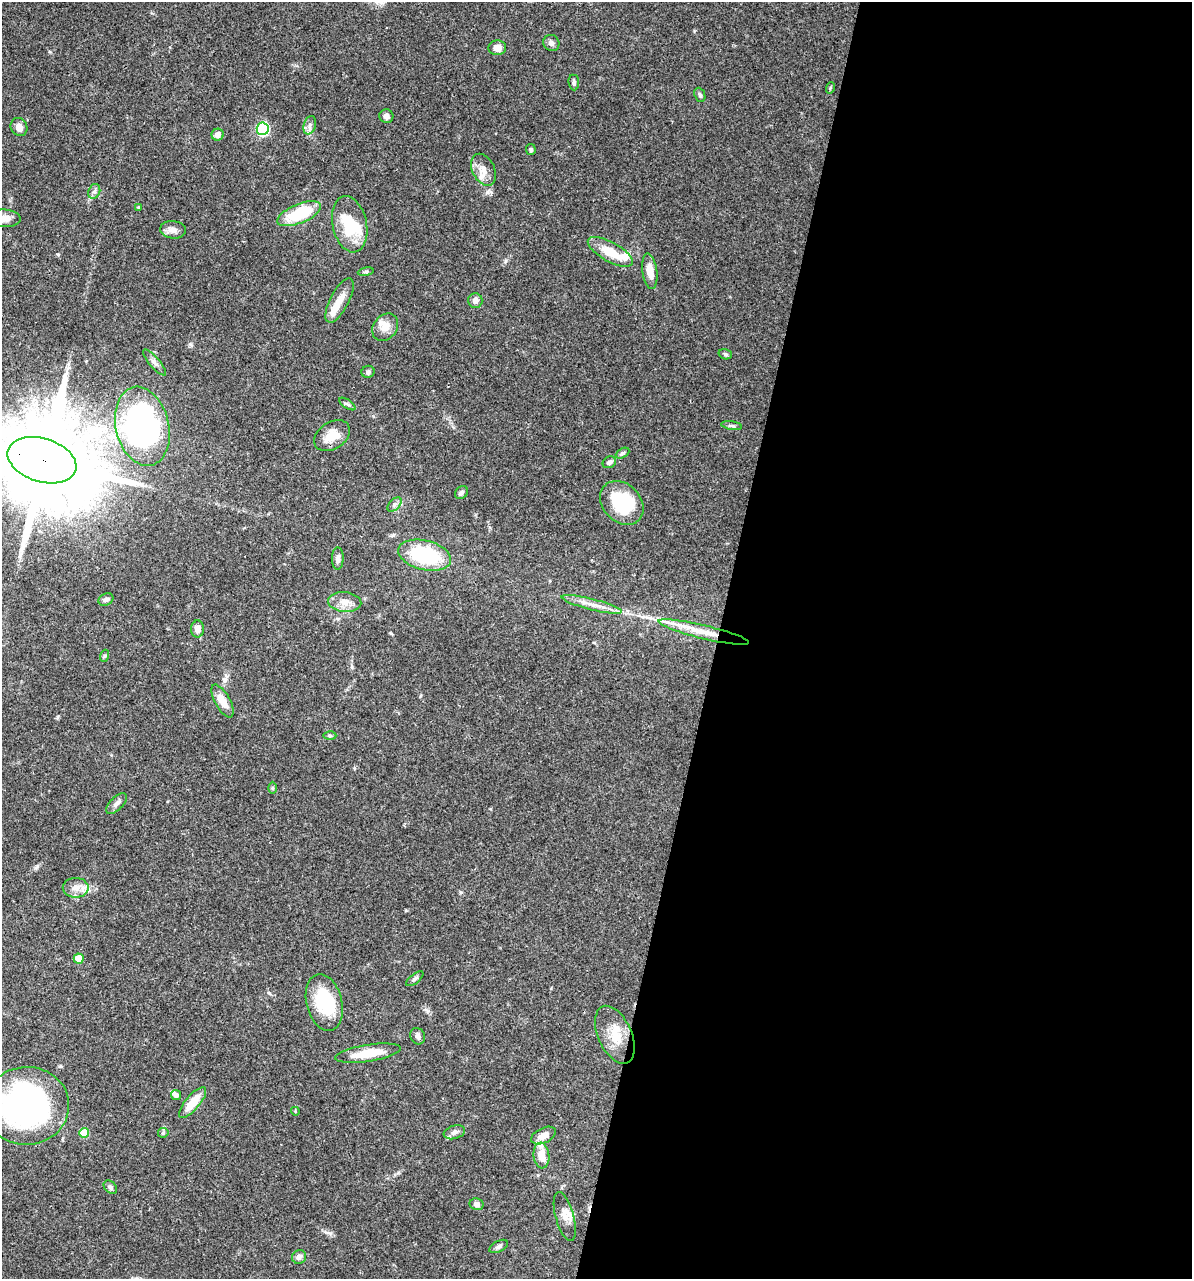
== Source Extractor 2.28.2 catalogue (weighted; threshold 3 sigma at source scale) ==
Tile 12 of 4 x 4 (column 4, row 3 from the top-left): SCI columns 3816-5005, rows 1280-2556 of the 5129 x 5114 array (HDU 1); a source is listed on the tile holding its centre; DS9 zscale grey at full resolution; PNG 1194 x 1281 px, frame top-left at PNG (2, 2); each listed source drawn as its Kron ellipse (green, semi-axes under 4 px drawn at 4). Shown black and unused: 40% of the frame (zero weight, under 3 of 4 exposures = <1% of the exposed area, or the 3 px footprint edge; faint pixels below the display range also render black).
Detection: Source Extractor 2.28.2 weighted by HDU 2 'WHT'; one run over the whole footprint, this tile lists its part. Background 0.0744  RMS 0.0033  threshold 0.0147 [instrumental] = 3 sigma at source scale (4.5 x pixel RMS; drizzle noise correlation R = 1.50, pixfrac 1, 0.05/0.05 arcsec/px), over >= 5 px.
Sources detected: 82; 5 inside a brighter object's white glare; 1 long thin detection or spike segment (spike, bleed or trail) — neither listed nor drawn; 6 inside a brighter listed object's ellipse — not listed separately; the other 70 listed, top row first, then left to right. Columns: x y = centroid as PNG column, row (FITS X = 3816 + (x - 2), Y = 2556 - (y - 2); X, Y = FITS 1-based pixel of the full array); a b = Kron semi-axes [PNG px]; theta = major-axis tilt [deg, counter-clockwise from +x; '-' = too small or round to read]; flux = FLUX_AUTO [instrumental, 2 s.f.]
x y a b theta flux
551 43 8 7 - 1.1
497 48 9 7 5 2.8
574 82 8 5 -84 0.77
830 88 6 3 72 0.34
700 95 7 5 -69 0.64
386 116 7 7 - 1.5
310 125 9 6 73 1.2
19 127 9 8 - 2.1
263 129 6 6 - 38
218 135 6 6 - 2
531 150 5 5 - 0.7
483 170 17 11 -63 2.9
94 191 7 6 - 0.92
138 207 4 4 - 0.29
299 214 23 9 22 15
2 218 19 9 -2 5.2
350 224 28 17 -78 14
173 230 13 8 -5 1.9
610 252 25 9 -29 7.4
650 271 18 7 -82 3.8
366 272 8 4 9 0.51
340 300 24 9 62 4.3
475 300 7 7 - 1.7
385 327 15 11 53 3.4
725 354 7 5 -18 0.58
154 362 16 5 -49 1.3
368 372 6 6 - 0.73
347 404 9 3 -34 0.62
142 426 40 26 -76 91
732 426 10 3 -8 0.64
332 436 19 13 33 5.1
623 453 7 4 28 0.59
42 460 35 21 -17 8800
609 462 7 5 30 1.2
461 492 7 5 45 0.74
622 503 24 19 -47 17
394 505 8 5 46 0.92
425 555 27 14 -13 24
338 558 11 6 89 1.3
106 600 8 5 26 1
345 602 17 10 -5 3.1
592 604 31 5 -14 3.5
198 629 8 6 86 2.2
704 632 47 6 -13 7.3
104 656 6 4 71 0.45
222 701 18 7 -61 4.2
330 736 6 4 -1 0.55
272 788 6 4 -90 0.42
116 803 13 6 45 1.3
76 888 13 10 -1 2.8
79 958 5 5 - 4.9
415 979 10 4 37 0.84
324 1002 29 18 -76 17
615 1035 31 16 -65 7.7
418 1036 8 7 - 1
368 1053 33 8 9 8
176 1095 5 5 - 1.1
193 1102 19 7 50 6.8
26 1106 42 39 7 86
295 1111 4 3 - 0.27
454 1132 11 6 17 1.4
84 1133 5 5 - 9
163 1133 5 5 - 0.46
543 1136 13 7 26 2.9
541 1156 13 8 -84 4.7
110 1187 8 5 -49 0.85
477 1204 7 6 - 1.2
565 1217 25 9 -75 3.1
499 1246 10 5 28 0.91
299 1257 7 6 - 1.3
Overlapping masked pixels (flux is a lower limit): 2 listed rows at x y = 42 460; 704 632
Isophote crosses this tile's border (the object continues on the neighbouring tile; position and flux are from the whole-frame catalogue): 3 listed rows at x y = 2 218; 42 460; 26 1106
Unlisted compact peaks at least as high as the median listed source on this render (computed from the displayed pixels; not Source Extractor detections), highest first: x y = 487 192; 37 866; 58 254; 330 1233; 190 344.